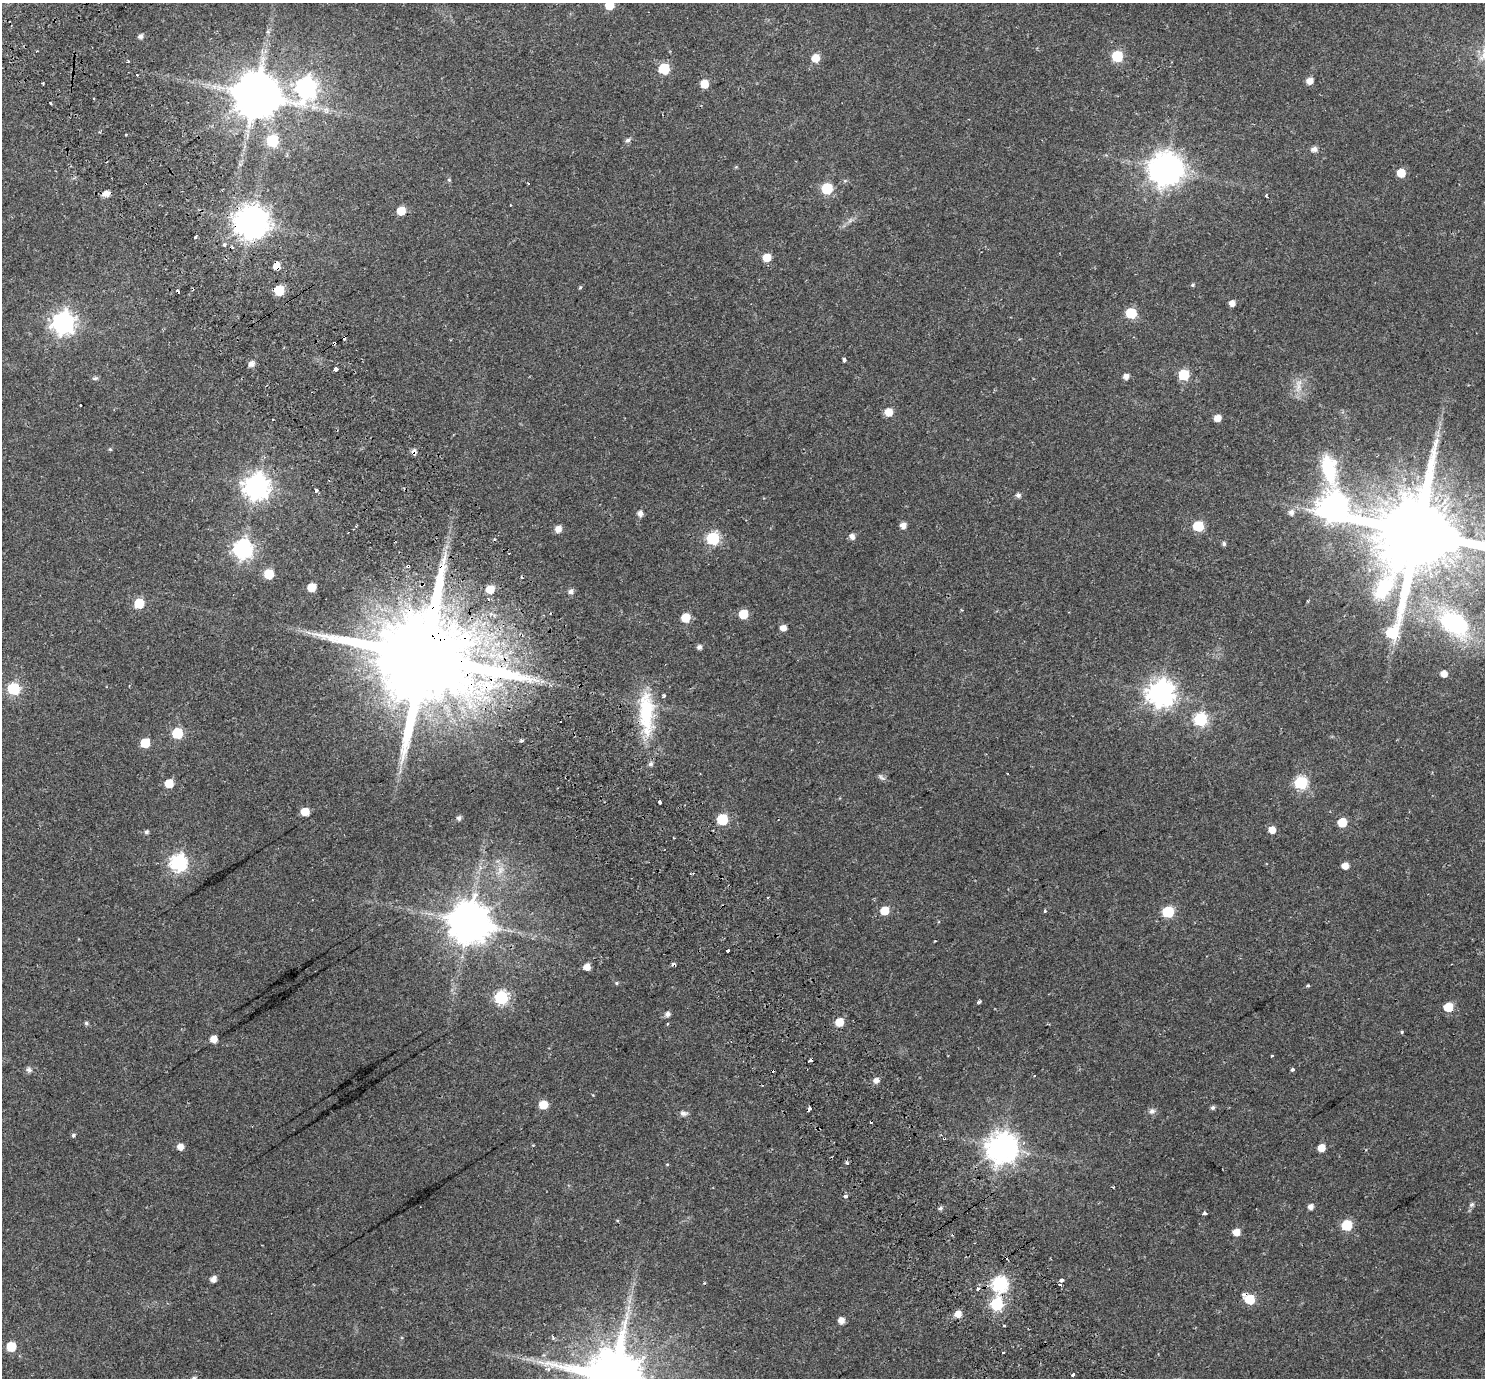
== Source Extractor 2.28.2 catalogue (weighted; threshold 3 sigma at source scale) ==
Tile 11 of 4 x 4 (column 3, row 3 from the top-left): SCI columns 3036-4518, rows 1599-2974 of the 6075 x 6008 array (HDU 1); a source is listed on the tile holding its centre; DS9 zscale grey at full resolution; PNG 1487 x 1380 px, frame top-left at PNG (2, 3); no overlay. Shown black and unused: <1% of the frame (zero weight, under 2 of 3 exposures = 5% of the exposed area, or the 3 px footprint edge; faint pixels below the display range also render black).
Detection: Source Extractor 2.28.2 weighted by HDU 2 'WHT'; one run over the whole footprint, this tile lists its part. Background 0.0554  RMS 0.0045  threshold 0.0201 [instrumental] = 3 sigma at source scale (4.5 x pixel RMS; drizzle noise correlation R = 1.50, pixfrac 1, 0.0396/0.0396 arcsec/px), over >= 5 px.
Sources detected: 172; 18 cosmic-ray / hot-pixel residue — not listed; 1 inside a brighter listed object's ellipse — not listed separately; the other 153 listed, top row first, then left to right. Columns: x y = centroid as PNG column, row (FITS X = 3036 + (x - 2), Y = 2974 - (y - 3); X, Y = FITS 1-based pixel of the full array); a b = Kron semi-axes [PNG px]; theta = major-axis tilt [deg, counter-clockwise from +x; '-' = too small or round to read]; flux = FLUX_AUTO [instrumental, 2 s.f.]
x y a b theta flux
609 5 6 6 - 11
140 36 6 5 - 1.4
1117 56 6 6 - 24
815 58 6 6 - 6.5
128 61 4 3 - 0.5
664 68 7 6 - 21
1310 81 6 6 - 3.2
43 83 2 2 - 0.5
704 84 6 5 - 8.1
306 87 10 8 70 200
256 95 13 12 - 1800
50 103 3 3 - 0.63
126 135 3 2 - 0.76
627 140 6 6 - 1.1
272 141 6 6 - 31
1314 149 6 5 - 2
1166 169 10 10 - 740
1401 173 6 5 - 9.5
449 180 5 4 - 0.48
528 183 2 2 - 0.35
827 188 6 6 - 27
106 194 6 6 - 3.1
1266 195 4 3 - 0.33
401 210 6 5 - 8.6
850 220 9 4 37 1.2
251 222 10 10 - 710
195 237 3 3 - 0.74
224 245 5 4 - 0.79
767 257 6 6 - 7.9
277 265 6 5 - 4.7
1193 285 5 4 - 0.57
580 287 5 4 - 0.46
279 290 6 6 - 17
1232 303 5 5 - 2.7
1131 313 6 6 - 23
63 323 8 8 - 240
334 343 4 3 - 1.6
844 360 4 3 - 1.9
251 364 6 5 - 2.3
336 369 4 3 - 2.9
1184 375 6 6 - 24
1126 376 5 5 - 2.3
95 378 9 5 13 0.77
1298 386 23 7 82 3.7
889 412 6 6 - 5.8
1217 418 5 5 - 3.9
110 449 5 5 - 0.44
256 486 9 9 - 350
316 491 3 3 - 2
1018 495 6 5 - 1.2
1333 506 27 12 -82 500
1291 512 7 7 - 1.6
640 513 6 5 - 2
903 525 5 5 - 2.8
1198 526 6 6 - 21
558 529 7 6 - 3.1
1418 532 33 22 61 7600
852 536 6 5 - 2
713 538 6 6 - 47
1224 544 6 5 - 0.83
242 549 8 8 - 160
509 553 3 2 - 0.35
408 566 4 3 - 3
268 574 6 6 - 14
311 587 6 6 - 8.2
490 589 5 5 - 6.5
571 591 6 5 - 1.5
139 603 6 6 - 12
743 614 6 6 - 10
685 618 6 6 - 9.7
1454 623 27 18 -32 39
783 627 6 5 - 2.8
699 647 5 5 - 1.3
424 657 31 22 27 11000
1444 674 5 5 - 3.5
13 689 7 6 - 35
1160 693 9 9 - 410
664 696 4 3 - 0.96
646 712 59 18 -88 26
1200 719 6 6 - 55
177 733 6 6 - 25
522 741 3 3 - 1.6
145 743 6 6 - 13
881 777 12 5 -37 1.1
169 783 6 6 - 7.6
1301 783 6 6 - 52
660 802 4 3 - 2.6
305 812 6 5 - 6.6
459 818 5 5 - 1.2
722 819 6 6 - 24
1342 822 6 6 - 12
1272 830 6 5 - 3.9
146 832 5 5 - 0.84
178 863 7 7 - 110
1345 866 5 5 - 3.6
500 870 15 7 59 3.4
767 898 3 3 - 0.47
885 910 6 6 - 8.6
1045 911 3 3 - 0.6
1168 912 6 6 - 29
469 922 12 11 - 1400
728 950 3 3 - 2
587 967 5 5 - 3.6
616 983 5 4 - 0.52
1308 986 3 3 - 0.91
501 998 7 7 - 54
978 1002 5 3 - 0.74
1448 1007 6 6 - 11
667 1014 6 5 - 1.6
839 1022 6 6 - 7.5
86 1023 5 5 - 0.73
1402 1032 4 4 - 0.45
214 1039 5 5 - 4.3
1272 1056 3 3 - 1.5
810 1060 5 3 - 3.5
1292 1069 3 3 - 1.8
29 1070 8 6 -12 1.1
1034 1076 3 2 - 0.28
876 1080 5 5 - 2.1
543 1105 6 6 - 8.3
1213 1107 5 5 - 0.89
809 1109 4 3 - 21
1152 1111 9 8 - 1.5
683 1113 10 6 -4 1.4
73 1135 5 4 - 0.73
180 1147 6 6 - 2.8
1002 1147 10 9 - 580
1321 1148 5 5 - 5.2
847 1163 4 3 - 2.1
667 1164 5 3 - 0.31
845 1196 4 3 - 2.4
1472 1204 7 6 - 0.97
1311 1207 5 5 - 2.1
940 1208 6 4 27 0.86
1204 1213 4 3 - 3
1347 1225 6 6 - 21
1236 1232 5 5 - 4.4
213 1279 5 5 - 2.3
1061 1281 3 3 - 14
999 1284 7 7 - 88
1060 1285 3 3 - 1.8
978 1288 5 4 - 0.86
1250 1299 6 6 - 14
997 1304 7 6 - 44
958 1314 6 6 - 4
841 1320 5 5 - 2.9
553 1337 6 4 -67 0.6
11 1347 6 6 - 12
1003 1353 3 3 - 1.7
548 1369 6 5 - 0.78
1073 1375 4 3 - 4
614 1377 18 15 5 3800
194 1378 6 5 - 0.97
Overlapping masked pixels (flux is a lower limit): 8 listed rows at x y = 251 222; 277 265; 334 343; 408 566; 424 657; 810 1060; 809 1109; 997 1304
Isophote crosses this tile's border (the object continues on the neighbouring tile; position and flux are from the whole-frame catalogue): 4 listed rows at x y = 609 5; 1418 532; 614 1377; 194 1378